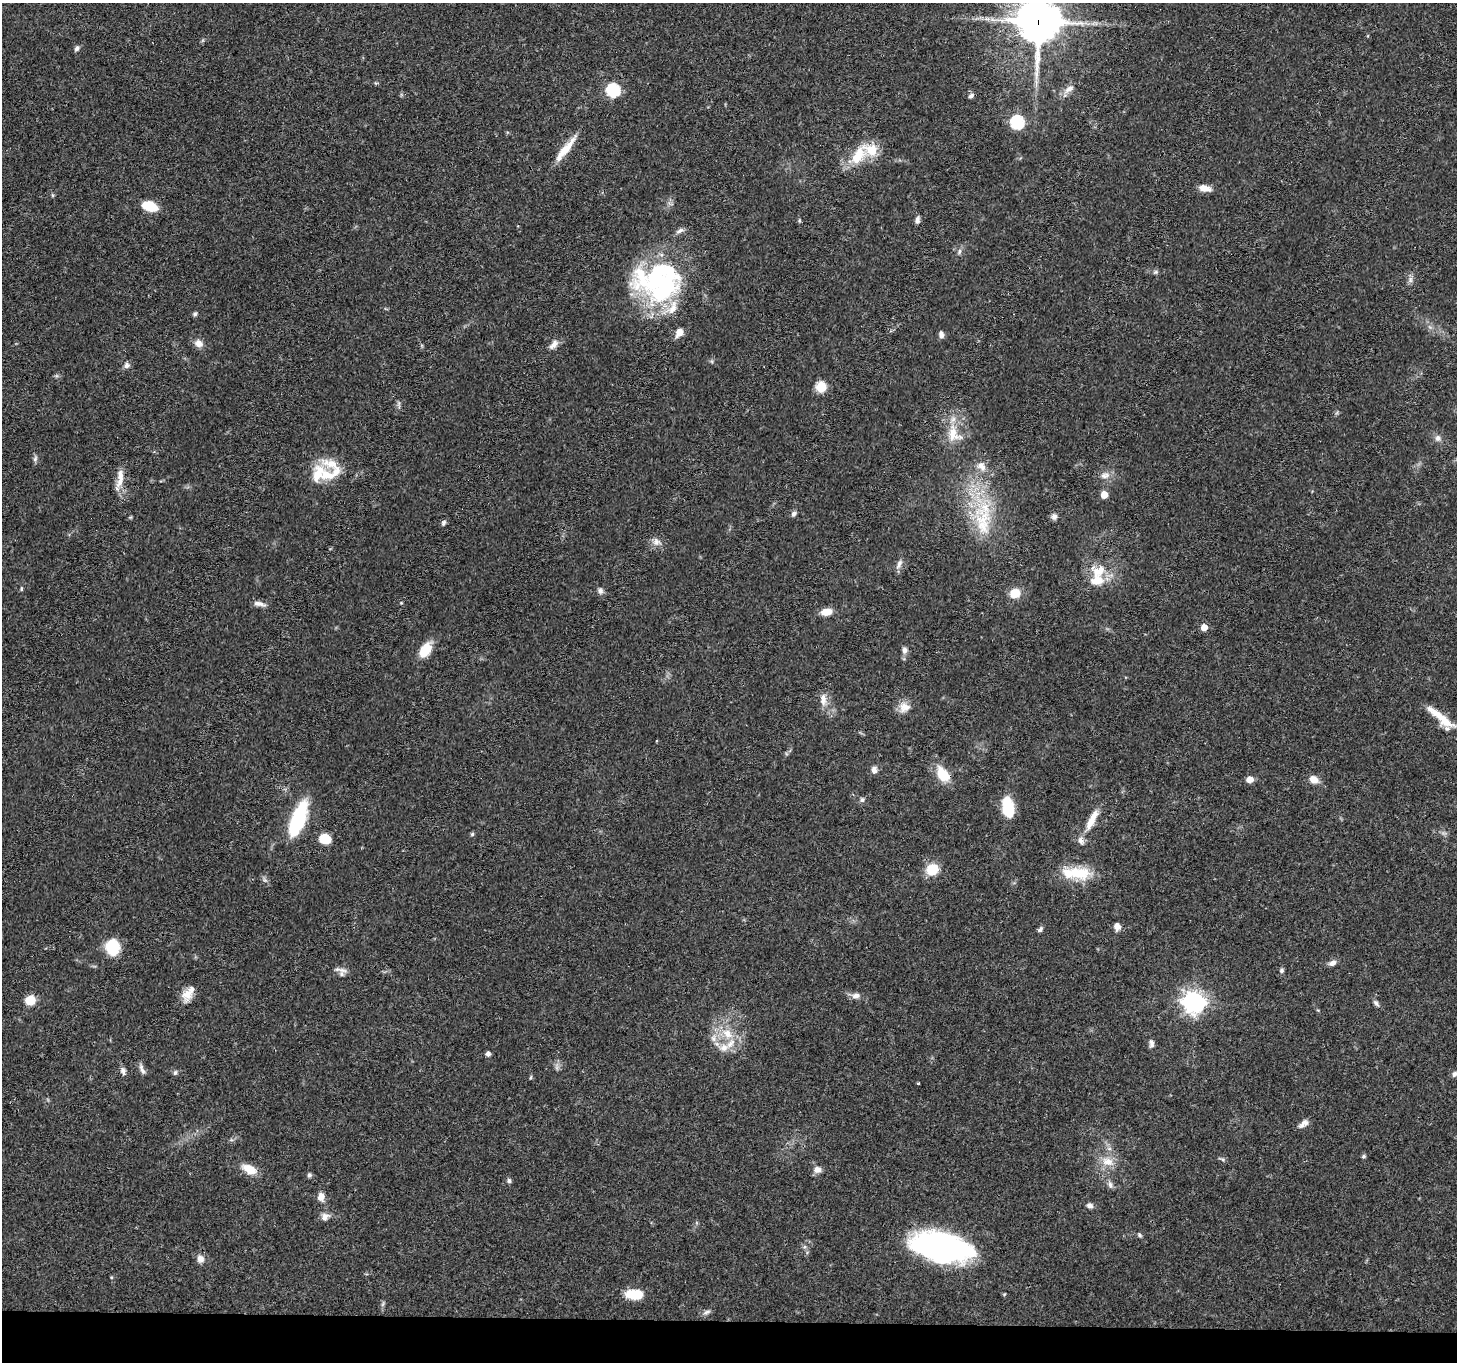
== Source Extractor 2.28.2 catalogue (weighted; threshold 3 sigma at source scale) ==
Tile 8 of 3 x 3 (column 2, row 3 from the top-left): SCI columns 1462-2916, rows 157-1516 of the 4380 x 4454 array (HDU 1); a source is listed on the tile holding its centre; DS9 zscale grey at full resolution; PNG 1459 x 1364 px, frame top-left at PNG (2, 3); no overlay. Shown black and unused: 3% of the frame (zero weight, under 3 of 4 exposures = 6% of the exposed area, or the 3 px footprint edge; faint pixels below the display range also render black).
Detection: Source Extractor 2.28.2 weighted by HDU 2 'WHT'; one run over the whole footprint, this tile lists its part. Background 0.0815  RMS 0.0035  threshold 0.0158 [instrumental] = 3 sigma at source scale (4.5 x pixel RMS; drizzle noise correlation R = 1.50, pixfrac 1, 0.05/0.05 arcsec/px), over >= 5 px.
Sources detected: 118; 1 inside a brighter object's white glare — not listed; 12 inside a brighter listed object's ellipse — not listed separately; the other 105 listed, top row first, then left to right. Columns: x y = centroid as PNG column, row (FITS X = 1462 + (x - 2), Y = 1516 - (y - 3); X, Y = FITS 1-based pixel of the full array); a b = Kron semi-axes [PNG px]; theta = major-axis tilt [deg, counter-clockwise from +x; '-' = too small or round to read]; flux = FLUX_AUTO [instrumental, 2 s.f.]
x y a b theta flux
1038 21 14 14 - 1100
77 48 7 5 56 0.9
1069 89 15 8 33 2.3
613 90 7 6 - 45
971 96 7 5 33 0.84
1017 122 7 6 - 44
565 149 39 7 52 6.6
858 156 33 15 55 10
1205 188 14 7 -14 3.1
52 195 6 3 -71 0.4
150 206 14 8 -17 10
799 220 6 3 -73 0.44
917 220 9 6 87 1.1
680 231 11 6 29 1.3
959 251 8 5 72 0.85
1156 272 5 5 - 0.6
1410 279 9 6 -90 1.3
661 281 61 45 -20 52
195 314 7 5 53 0.64
679 332 9 7 57 3.2
941 334 9 6 -79 1.3
199 343 12 10 -35 2.4
554 344 15 7 48 2.2
127 365 7 7 - 1.3
821 387 6 6 - 19
954 434 27 20 -55 8.8
1438 438 9 7 76 1.5
35 459 8 5 64 0.84
981 466 14 10 -46 2.9
336 471 17 11 63 4.5
318 474 39 14 68 8.6
1105 475 13 8 8 2.3
120 478 29 8 82 4.5
1104 495 5 5 - 4.8
794 514 7 6 - 0.98
1054 516 8 7 - 1.2
983 522 53 23 -84 24
443 523 8 5 59 0.78
656 542 12 10 -47 2.2
899 564 14 6 68 1.7
1098 571 23 19 8 8.4
21 589 6 4 84 0.45
600 591 9 6 -77 1.1
1015 593 11 10 - 5.1
259 604 17 6 -11 1.8
826 612 11 7 9 4.1
1204 627 5 5 - 3.8
425 650 19 11 58 6.1
904 650 9 6 -88 1.6
823 699 17 8 -89 3
904 707 15 13 16 3.4
1445 721 29 13 -34 6.7
657 741 3 2 - 0.33
874 770 9 7 -81 1.6
943 774 17 10 -52 8.9
1250 779 7 6 - 2.7
1313 779 10 8 -30 3.3
862 800 7 5 -74 0.77
1008 807 20 11 -82 11
298 820 32 11 70 30
1092 820 32 8 63 5.7
472 834 5 5 - 0.53
325 839 11 10 - 5.9
932 869 13 11 32 8.3
1076 873 41 15 -3 12
265 880 7 4 -34 0.76
1117 926 8 7 - 2.2
1040 929 8 5 49 0.85
113 947 16 13 -87 12
1332 963 10 6 21 1.6
343 970 16 7 -10 1.9
1282 970 6 5 - 0.72
187 994 19 13 82 4.1
856 996 11 7 5 1.9
30 1000 9 8 - 6.3
1194 1002 9 8 - 230
1376 1003 10 5 -54 0.97
727 1034 18 11 -44 6.4
714 1038 9 7 -73 1.7
1151 1043 10 6 -87 1.3
724 1048 12 10 21 3.3
488 1054 4 4 - 1.3
142 1069 16 5 -68 1.4
123 1071 10 6 -71 1.3
175 1073 7 5 73 0.73
1454 1074 7 5 65 0.93
531 1077 6 3 71 0.39
918 1083 3 3 - 0.93
1304 1124 14 7 36 1.8
1364 1156 5 4 - 0.65
1107 1161 16 11 -14 4.5
249 1169 18 10 -26 5.4
817 1170 9 7 2 2.2
309 1175 6 5 - 0.81
509 1181 6 5 - 0.76
1110 1185 10 6 -78 1.1
321 1197 9 7 89 2.7
1090 1205 8 6 -12 1.2
325 1217 11 9 69 2
1139 1235 6 5 - 0.63
941 1247 50 23 -10 99
200 1259 11 10 - 2.1
111 1277 4 4 - 0.36
635 1294 18 10 -2 8.8
707 1312 12 5 19 1.1
Overlapping masked pixels (flux is a lower limit): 2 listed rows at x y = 1038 21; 943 774
Isophote crosses this tile's border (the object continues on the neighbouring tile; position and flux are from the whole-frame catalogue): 1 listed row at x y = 1038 21